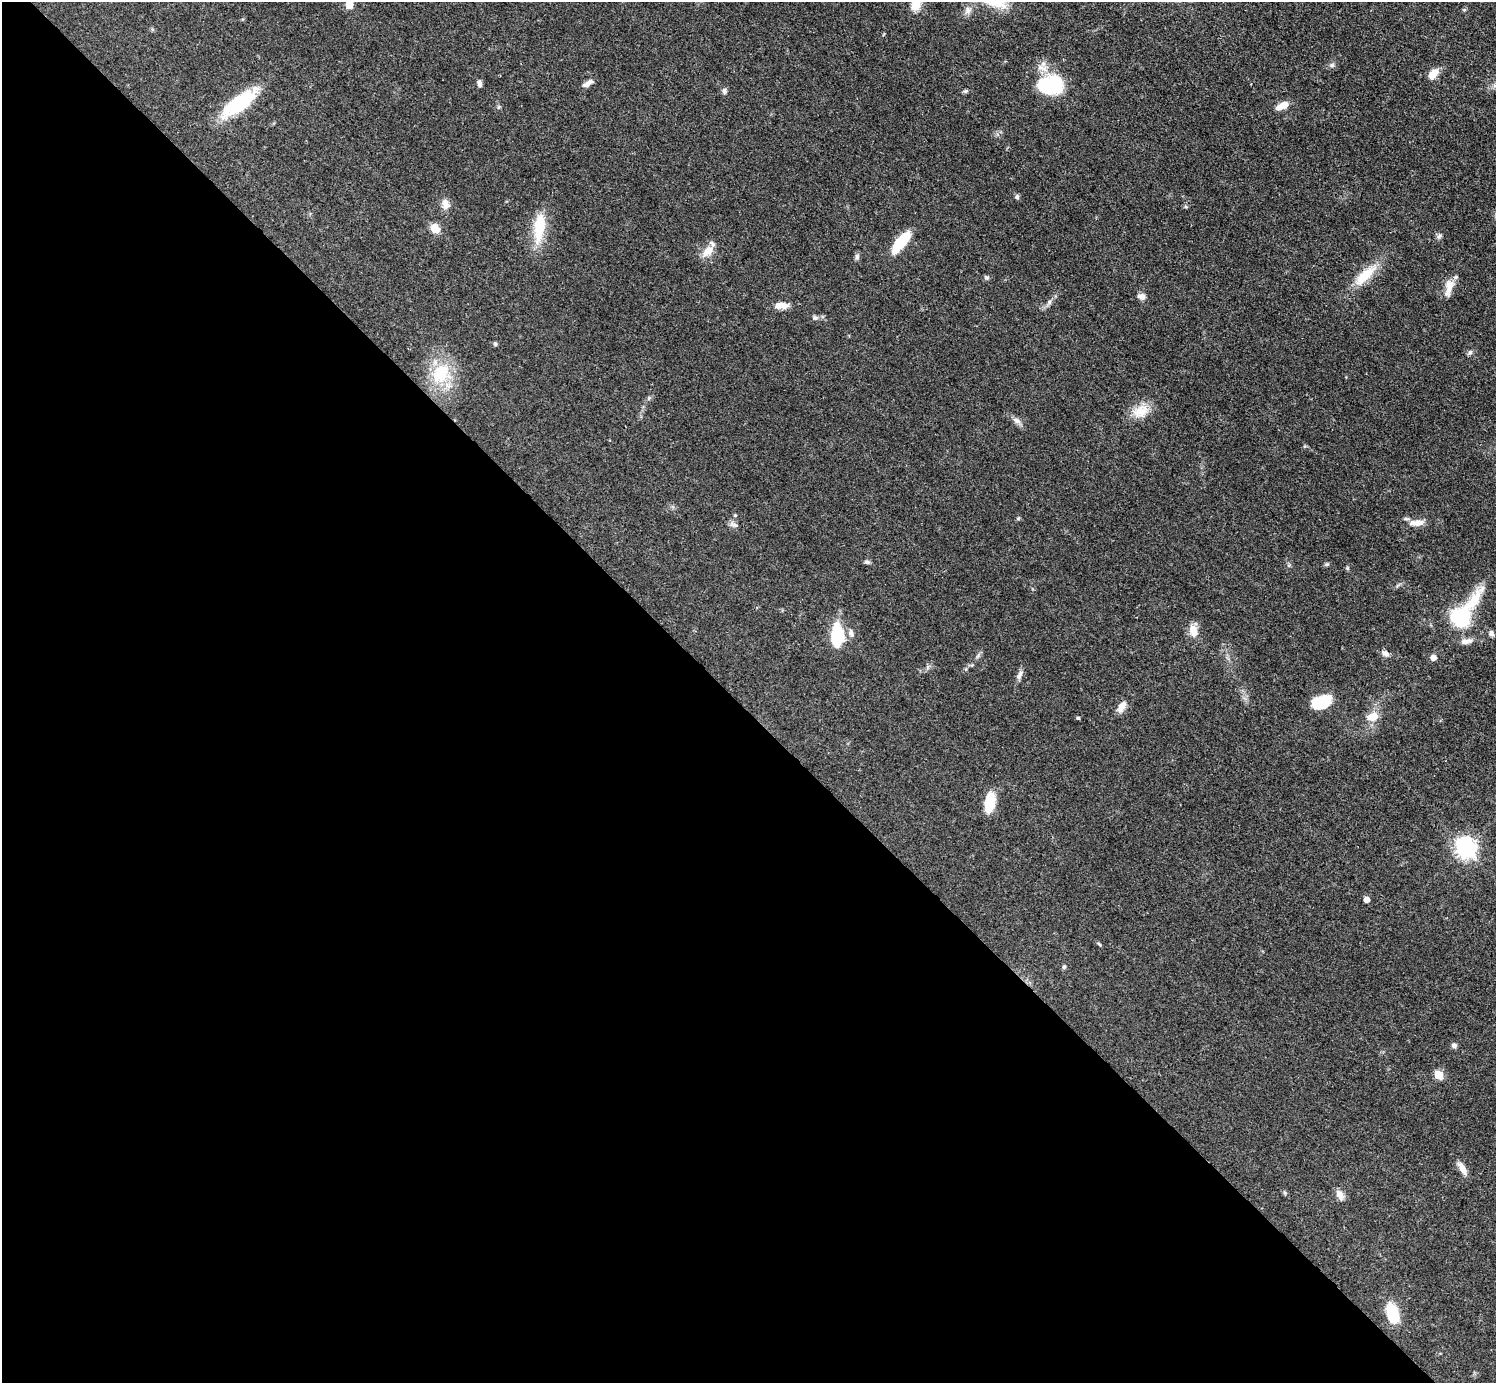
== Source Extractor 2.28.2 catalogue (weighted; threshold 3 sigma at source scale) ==
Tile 9 of 4 x 4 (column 1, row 3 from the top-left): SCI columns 2-1495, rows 1681-3061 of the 5980 x 5979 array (HDU 1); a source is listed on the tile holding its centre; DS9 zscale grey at full resolution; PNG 1498 x 1385 px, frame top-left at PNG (2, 2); no overlay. Shown black and unused: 49% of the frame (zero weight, under 3 of 4 exposures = <1% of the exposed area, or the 3 px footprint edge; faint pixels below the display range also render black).
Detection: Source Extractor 2.28.2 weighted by HDU 2 'WHT'; one run over the whole footprint, this tile lists its part. Background 0.0514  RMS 0.005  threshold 0.0223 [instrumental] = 3 sigma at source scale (4.5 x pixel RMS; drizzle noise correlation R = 1.50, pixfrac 1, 0.05/0.05 arcsec/px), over >= 5 px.
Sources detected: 64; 1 inside a brighter object's white glare — not listed; the other 63 listed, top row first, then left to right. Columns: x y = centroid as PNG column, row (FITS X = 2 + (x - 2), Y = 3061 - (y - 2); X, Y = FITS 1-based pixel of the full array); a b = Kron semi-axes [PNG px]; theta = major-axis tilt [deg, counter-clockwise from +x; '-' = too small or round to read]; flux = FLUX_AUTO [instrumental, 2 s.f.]
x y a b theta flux
916 4 13 10 77 6.3
349 5 5 5 - 13
968 10 10 9 - 2.5
1332 65 6 5 - 1
1433 74 12 7 47 6.2
479 83 8 5 -77 1.7
588 83 14 6 31 2.5
1054 87 31 23 -29 31
724 91 7 6 - 1.4
965 91 6 5 - 0.79
239 103 42 15 37 33
1283 106 14 7 24 5.4
1017 197 6 5 - 1.1
445 204 14 9 -81 3.6
1186 207 6 4 -2 0.66
539 227 42 14 83 16
435 229 11 9 -45 5.8
1439 236 8 6 18 1.2
900 242 28 10 51 18
707 251 19 11 47 5.5
857 257 8 6 -76 1.2
1365 275 36 12 43 14
987 278 7 5 -18 0.91
1449 287 25 9 75 5.6
1141 296 10 7 -11 2.3
1049 302 6 6 - 1.1
781 305 16 7 -2 4.8
815 318 8 6 -11 1.3
495 344 5 5 - 0.96
1470 352 7 5 44 1.1
441 373 30 24 55 22
1140 411 23 16 28 8.7
1016 420 12 7 -29 2.3
735 515 4 4 - 0.51
1018 519 6 4 1 0.6
1417 523 19 8 4 4.7
735 525 10 5 -25 1.5
867 562 8 5 -15 1.1
1327 564 5 5 - 0.73
1474 601 47 14 59 16
1460 618 20 18 79 33
1193 630 13 8 -80 6.2
851 633 10 7 -70 2
1491 633 8 6 -48 1.5
837 635 24 13 88 21
1466 641 16 6 9 3.2
1385 653 11 7 -30 2.3
1433 657 6 6 - 3.2
1020 675 13 6 69 2.1
1321 702 20 12 22 17
1122 707 13 7 59 4.2
1373 717 16 11 20 5.8
1078 718 4 4 - 0.6
990 802 21 10 81 13
1466 848 8 7 - 270
1367 899 5 4 - 4.2
1099 944 6 4 -45 0.65
1064 967 6 4 67 0.76
1454 1045 7 6 - 1.4
1439 1075 5 5 - 18
1462 1168 17 7 -64 4
1340 1194 12 7 -63 3.9
1392 1313 18 10 -77 20
Isophote crosses this tile's border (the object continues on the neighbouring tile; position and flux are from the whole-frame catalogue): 2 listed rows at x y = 916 4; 349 5